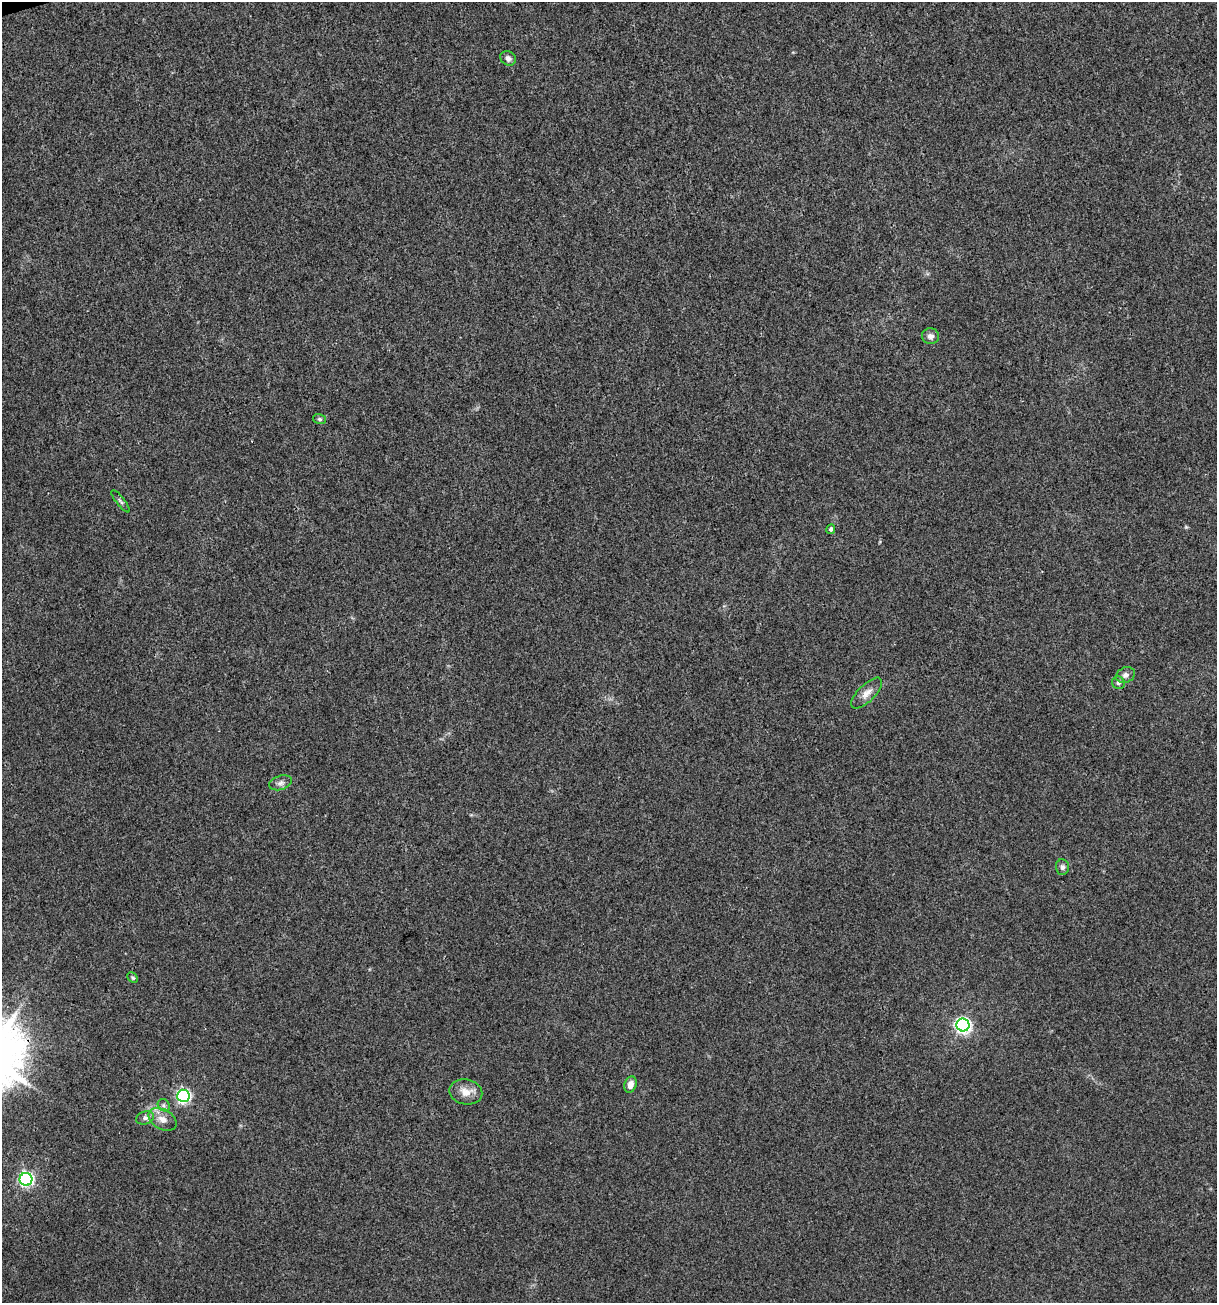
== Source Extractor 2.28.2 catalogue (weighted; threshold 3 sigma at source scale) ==
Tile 11 of 4 x 4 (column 3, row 3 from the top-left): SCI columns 2532-3746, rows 1303-2603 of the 5012 x 5207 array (HDU 1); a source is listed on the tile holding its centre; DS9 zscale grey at full resolution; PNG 1219 x 1305 px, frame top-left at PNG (2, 2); each listed source drawn as its Kron ellipse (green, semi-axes under 4 px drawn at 4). Shown black and unused: <1% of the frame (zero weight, under 3 of 4 exposures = <1% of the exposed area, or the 3 px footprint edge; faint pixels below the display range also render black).
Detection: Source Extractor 2.28.2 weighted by HDU 2 'WHT'; one run over the whole footprint, this tile lists its part. Background 0.00323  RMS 0.0026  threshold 0.0118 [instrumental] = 3 sigma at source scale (4.5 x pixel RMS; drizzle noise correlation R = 1.50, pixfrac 1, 0.0396/0.0396 arcsec/px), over >= 5 px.
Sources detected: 20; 1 cosmic-ray / hot-pixel residue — neither listed nor drawn; the other 19 listed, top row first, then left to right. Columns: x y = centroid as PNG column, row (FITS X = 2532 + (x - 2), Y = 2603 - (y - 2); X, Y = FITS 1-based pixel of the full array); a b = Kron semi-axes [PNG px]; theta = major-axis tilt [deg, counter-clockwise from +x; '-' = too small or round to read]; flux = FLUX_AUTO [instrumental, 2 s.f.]
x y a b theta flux
508 58 8 7 - 0.95
930 336 8 8 - 1.2
320 419 6 5 - 0.53
121 501 14 3 -52 0.52
831 529 5 4 - 0.48
1125 675 10 7 25 1.1
1118 683 6 6 - 0.69
867 693 20 8 45 2.2
281 783 12 7 18 1
1062 867 8 6 -86 0.92
133 978 6 4 -44 0.4
963 1025 6 6 - 78
630 1084 8 6 71 1.8
466 1092 16 12 -11 3
183 1096 6 6 - 45
164 1105 7 5 -47 0.64
145 1118 9 6 18 0.9
163 1119 15 10 -30 2.4
26 1179 6 6 - 57